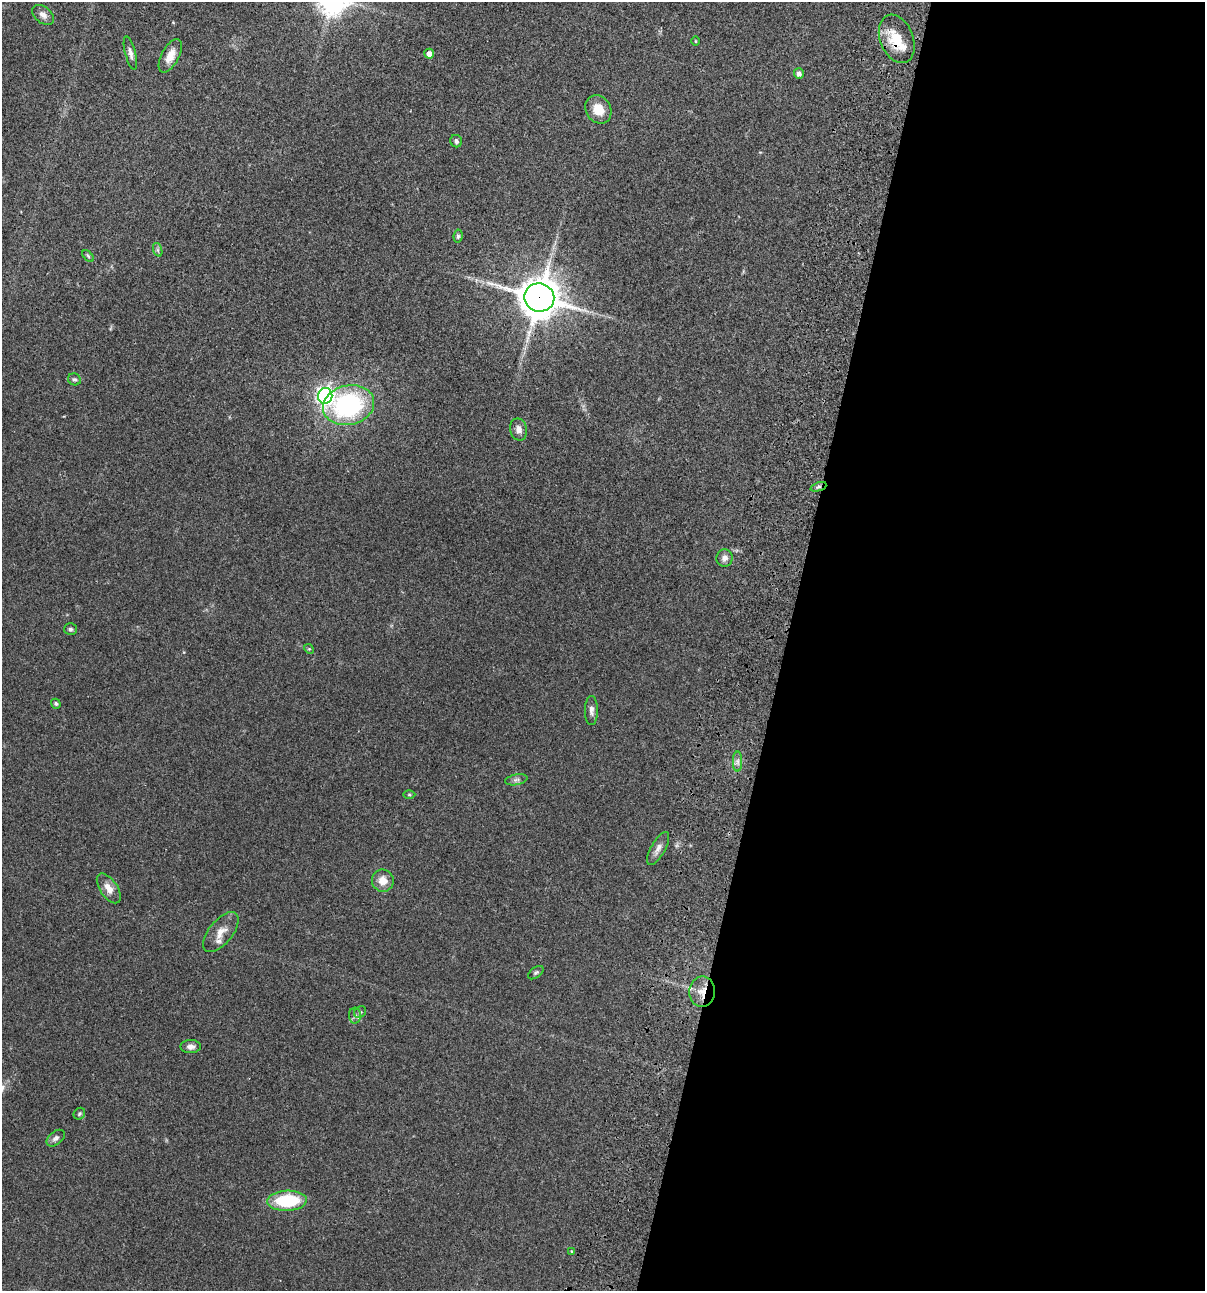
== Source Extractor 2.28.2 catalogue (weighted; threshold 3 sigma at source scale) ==
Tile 12 of 4 x 4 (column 4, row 3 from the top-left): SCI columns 3844-5046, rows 1408-2696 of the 5404 x 5390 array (HDU 1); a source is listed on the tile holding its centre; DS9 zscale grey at full resolution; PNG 1207 x 1293 px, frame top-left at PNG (2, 2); each listed source drawn as its Kron ellipse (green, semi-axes under 4 px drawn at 4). Shown black and unused: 35% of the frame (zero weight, under 3 of 4 exposures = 9% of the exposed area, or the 3 px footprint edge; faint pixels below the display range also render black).
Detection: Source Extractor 2.28.2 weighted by HDU 2 'WHT'; one run over the whole footprint, this tile lists its part. Background 0.0464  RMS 0.0055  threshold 0.0247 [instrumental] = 3 sigma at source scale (4.5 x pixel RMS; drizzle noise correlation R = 1.50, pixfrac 1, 0.05/0.05 arcsec/px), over >= 5 px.
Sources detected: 41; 2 inside a brighter listed object's ellipse — not listed separately; the other 39 listed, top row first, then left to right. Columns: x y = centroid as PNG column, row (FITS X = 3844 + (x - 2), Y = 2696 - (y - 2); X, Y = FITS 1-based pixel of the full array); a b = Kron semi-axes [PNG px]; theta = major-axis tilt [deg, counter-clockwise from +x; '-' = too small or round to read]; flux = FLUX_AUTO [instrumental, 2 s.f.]
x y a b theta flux
43 15 13 8 -39 2.8
897 39 25 16 -68 14
695 41 5 3 - 0.44
130 53 17 5 -76 2.4
429 54 5 4 - 3
170 56 18 9 62 5.9
799 74 5 5 - 1.7
598 109 15 12 -55 7.7
456 141 6 5 - 1.4
458 236 6 4 81 0.93
158 250 7 4 -71 1.1
88 256 7 4 -46 0.72
539 297 15 14 - 1300
74 379 6 5 - 1
325 396 8 7 - 190
348 405 26 20 12 74
519 429 11 8 -77 2.9
818 487 8 4 21 1.1
725 558 9 8 - 2.5
71 629 6 6 - 1.1
309 649 5 4 - 0.61
56 704 5 4 - 0.84
591 710 14 6 90 2.3
737 761 10 4 90 1.8
516 780 11 5 11 1.6
409 795 6 4 -1 0.59
658 849 18 7 60 3.2
383 881 11 11 - 6
109 888 17 8 -56 5.1
221 932 24 11 51 6.7
536 973 9 5 36 1
702 992 15 13 86 6.8
360 1012 6 5 - 0.87
355 1015 8 6 88 1.3
191 1047 10 6 0 2.4
79 1114 6 5 - 0.83
56 1138 10 6 39 1.9
287 1201 20 10 2 28
571 1251 4 2 - 0.36
Overlapping masked pixels (flux is a lower limit): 4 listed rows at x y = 897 39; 539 297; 818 487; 702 992